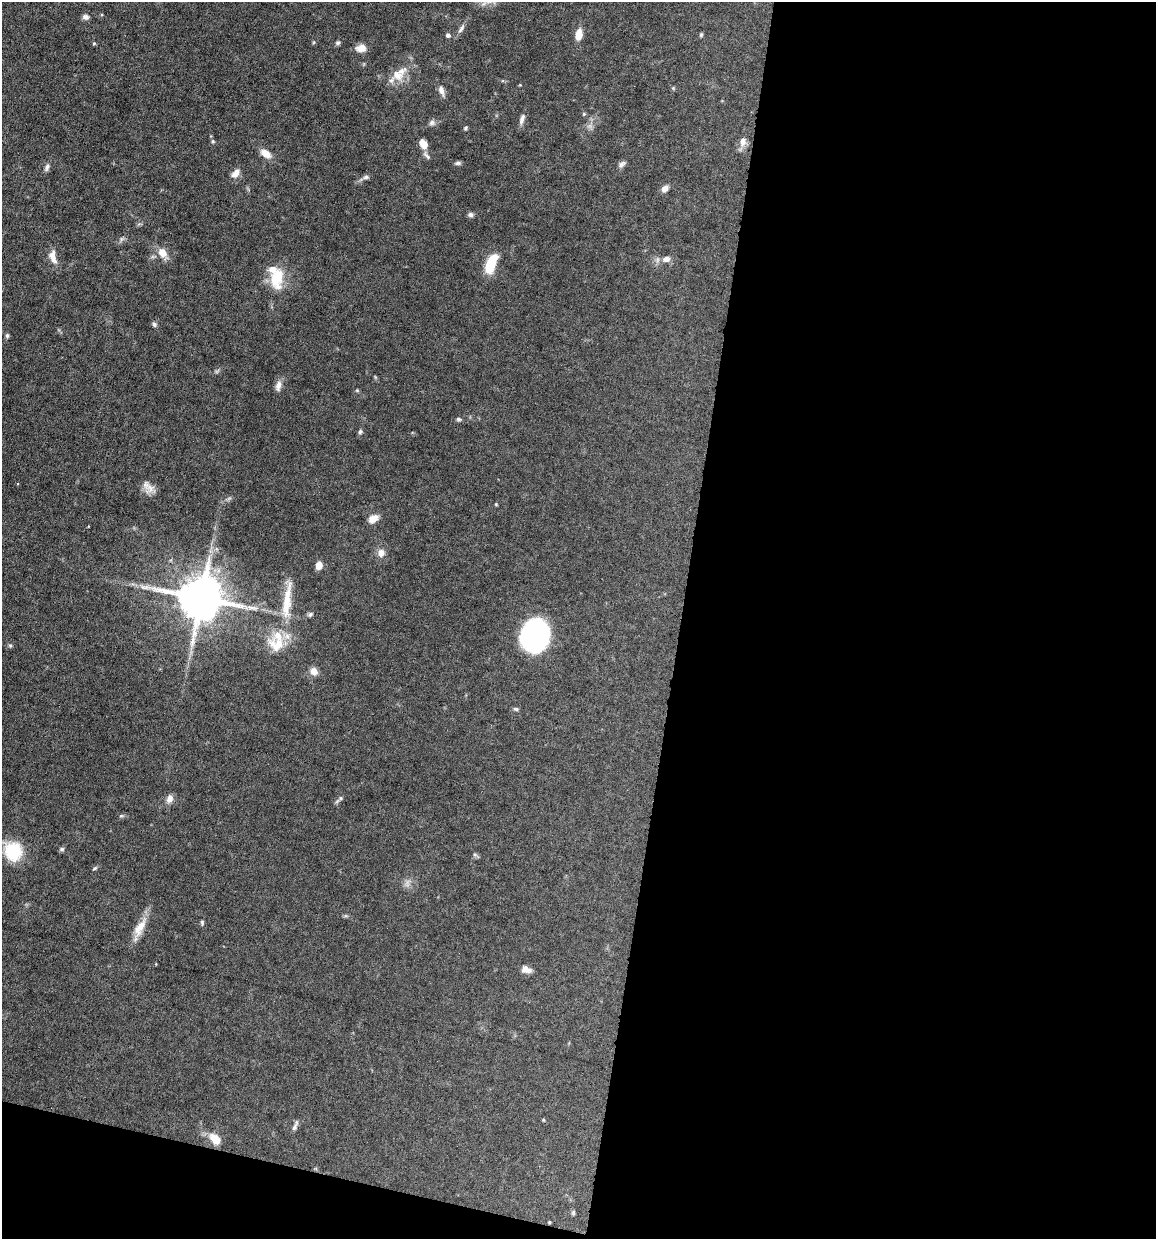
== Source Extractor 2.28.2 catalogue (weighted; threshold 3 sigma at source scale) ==
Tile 16 of 4 x 4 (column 4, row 4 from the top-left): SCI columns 3581-4734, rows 1-1237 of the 4972 x 4949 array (HDU 1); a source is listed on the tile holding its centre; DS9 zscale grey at full resolution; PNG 1158 x 1241 px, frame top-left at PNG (2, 2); no overlay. Shown black and unused: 44% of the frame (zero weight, under 6 of 12 exposures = <1% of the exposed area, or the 3 px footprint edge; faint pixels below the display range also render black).
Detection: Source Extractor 2.28.2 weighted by HDU 2 'WHT'; one run over the whole footprint, this tile lists its part. Background 0.0782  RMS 0.0027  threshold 0.011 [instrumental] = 3 sigma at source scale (4.09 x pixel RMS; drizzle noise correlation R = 1.36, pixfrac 0.8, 0.05/0.05 arcsec/px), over >= 5 px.
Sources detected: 71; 1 inside a brighter object's white glare — not listed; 4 inside a brighter listed object's ellipse — not listed separately; the other 66 listed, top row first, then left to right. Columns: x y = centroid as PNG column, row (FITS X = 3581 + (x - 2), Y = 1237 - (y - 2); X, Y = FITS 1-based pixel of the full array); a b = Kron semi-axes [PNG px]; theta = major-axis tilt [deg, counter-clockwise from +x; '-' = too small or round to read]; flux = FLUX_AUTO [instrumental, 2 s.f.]
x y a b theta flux
86 17 8 7 - 0.84
461 29 14 5 57 0.94
579 34 10 6 77 3.7
448 35 5 5 - 0.67
701 35 6 4 46 0.35
94 43 5 4 - 0.32
338 43 6 5 - 0.47
361 48 11 8 8 2.2
397 75 18 15 -31 3.7
520 85 4 3 - 0.2
441 91 13 6 -71 1.3
584 114 5 4 - 0.26
522 119 15 6 73 1.1
432 123 8 7 - 0.78
466 128 6 4 45 0.37
213 141 5 4 - 0.35
743 142 13 9 78 1.6
423 144 9 7 -65 2.9
266 153 13 8 -37 2.6
427 156 14 5 -51 0.73
458 163 7 5 14 0.58
622 164 11 6 34 0.84
47 167 11 5 69 0.78
236 173 12 8 48 1.7
366 177 9 5 10 0.67
665 189 9 6 44 1.3
470 214 7 6 - 0.68
162 253 9 8 - 3
53 257 19 8 -75 2.3
666 259 11 8 6 1.5
491 264 18 8 69 9.3
277 277 25 16 72 7.5
154 324 7 6 - 0.53
7 336 6 5 - 0.42
278 386 15 7 80 1.3
357 390 5 4 - 0.27
458 419 6 5 - 0.43
360 432 7 5 72 0.48
150 488 16 12 67 2.2
496 504 4 3 - 0.25
373 518 11 8 30 2.2
381 553 10 9 - 1.6
319 565 7 6 - 2.3
201 598 13 12 - 1200
287 601 64 12 83 9
310 614 8 6 37 0.59
536 634 25 24 - 41
10 645 5 5 - 0.36
314 671 10 9 - 1.7
516 709 7 4 -11 0.45
340 798 7 5 48 0.53
169 799 11 8 72 1.4
121 816 6 4 2 0.35
62 849 6 5 - 0.5
13 851 17 15 -62 12
475 854 6 4 -2 0.43
95 868 7 4 28 0.37
407 884 10 6 84 1
202 922 6 4 -89 0.38
140 928 31 10 61 4
526 969 10 7 -21 1.6
543 1120 4 3 - 0.26
294 1127 12 6 61 0.83
215 1139 12 8 -45 3.6
573 1213 7 4 90 0.33
549 1222 3 2 - 0.23